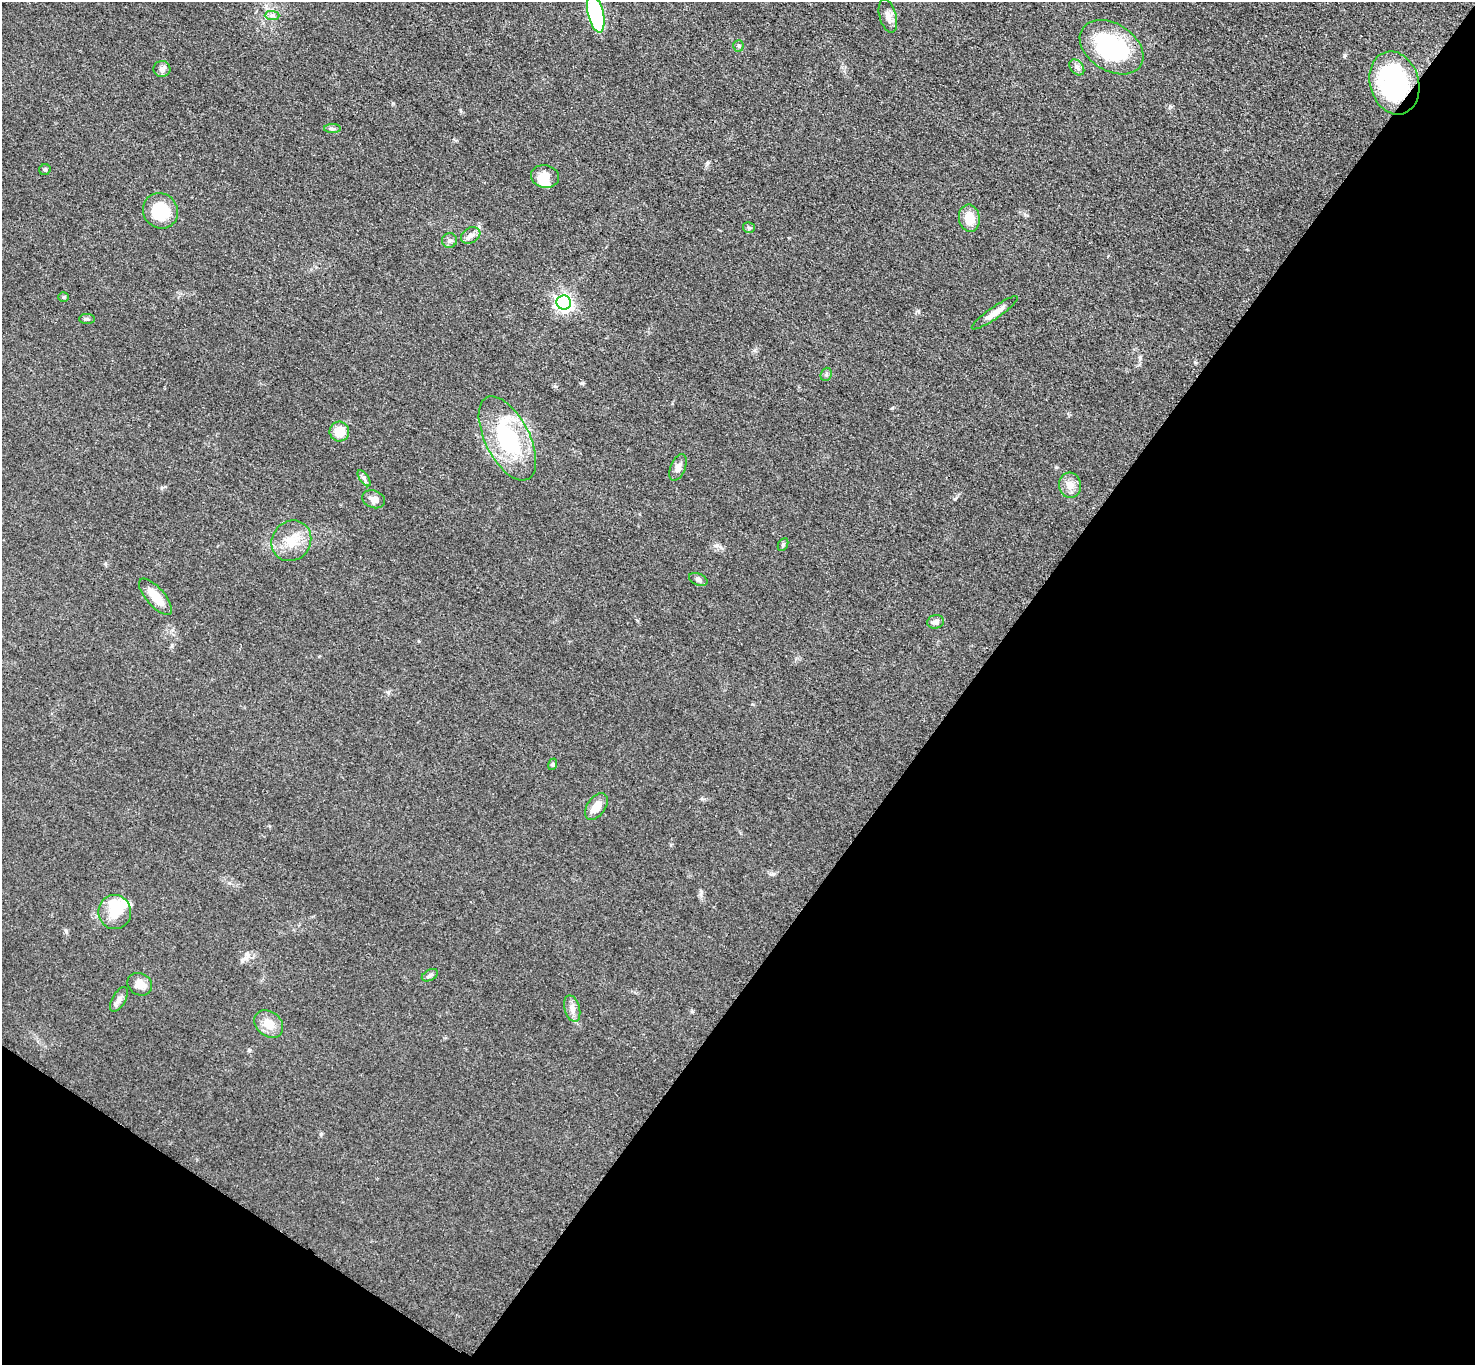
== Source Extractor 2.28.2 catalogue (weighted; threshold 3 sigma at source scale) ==
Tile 15 of 4 x 4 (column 3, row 4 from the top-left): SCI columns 2958-4430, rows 163-1525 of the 5911 x 5917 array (HDU 1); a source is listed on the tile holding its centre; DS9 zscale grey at full resolution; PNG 1477 x 1367 px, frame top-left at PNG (2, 2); each listed source drawn as its Kron ellipse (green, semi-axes under 4 px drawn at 4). Shown black and unused: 38% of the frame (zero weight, under 3 of 5 exposures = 1% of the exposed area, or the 3 px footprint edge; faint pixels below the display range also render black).
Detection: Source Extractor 2.28.2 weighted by HDU 2 'WHT'; one run over the whole footprint, this tile lists its part. Background 0.0531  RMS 0.0058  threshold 0.026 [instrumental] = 3 sigma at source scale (4.5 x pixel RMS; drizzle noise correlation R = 1.50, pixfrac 1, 0.05/0.05 arcsec/px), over >= 5 px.
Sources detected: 44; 4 inside a brighter object's white glare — neither listed nor drawn; the other 40 listed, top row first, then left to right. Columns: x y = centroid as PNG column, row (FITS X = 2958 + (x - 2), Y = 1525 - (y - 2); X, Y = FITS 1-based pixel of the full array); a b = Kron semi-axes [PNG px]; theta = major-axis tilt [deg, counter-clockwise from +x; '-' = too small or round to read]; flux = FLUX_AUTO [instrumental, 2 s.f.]
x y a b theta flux
596 14 19 8 -77 72
272 15 7 4 -1 1.6
888 16 17 8 -74 4.1
738 46 5 5 - 1
1111 47 34 23 -32 66
1077 67 9 6 -50 2
162 69 8 8 - 2.5
1394 83 32 24 -74 84
332 129 8 4 0 1.2
45 170 6 5 - 1.1
545 176 14 11 -11 6.8
160 211 18 17 - 26
969 218 14 10 -81 9.8
749 228 6 5 - 1.1
471 235 10 7 31 2.7
450 241 7 7 - 1.9
63 297 5 4 - 0.84
564 303 7 7 - 200
995 313 28 6 35 5.2
87 319 7 5 -1 1.1
826 374 7 5 69 1.1
339 432 10 9 - 9.5
507 438 46 22 -63 57
678 467 14 7 68 3.3
364 478 9 4 -55 1.5
1070 485 13 11 -84 5.1
374 499 12 8 -21 3.7
291 541 21 19 52 13
783 545 7 4 64 1
698 579 10 6 -22 1.8
155 597 22 9 -49 10
935 622 8 6 10 2.3
553 764 6 4 72 0.79
596 807 15 9 55 6.4
115 912 17 16 - 10
430 975 9 5 29 1.5
140 984 13 10 -30 5.1
119 999 14 6 61 2.6
572 1009 13 7 -75 3.7
269 1024 16 12 -40 8.4
Overlapping masked pixels (flux is a lower limit): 1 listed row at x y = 1394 83
Isophote crosses this tile's border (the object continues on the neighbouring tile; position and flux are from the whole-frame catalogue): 1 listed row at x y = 596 14
Unlisted compact peaks at least as high as the median listed source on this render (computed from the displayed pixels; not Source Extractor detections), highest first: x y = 1056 467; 707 163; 892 408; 393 103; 955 499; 582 383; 388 692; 321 1134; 773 874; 701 892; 249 1050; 66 931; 692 1011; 555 386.